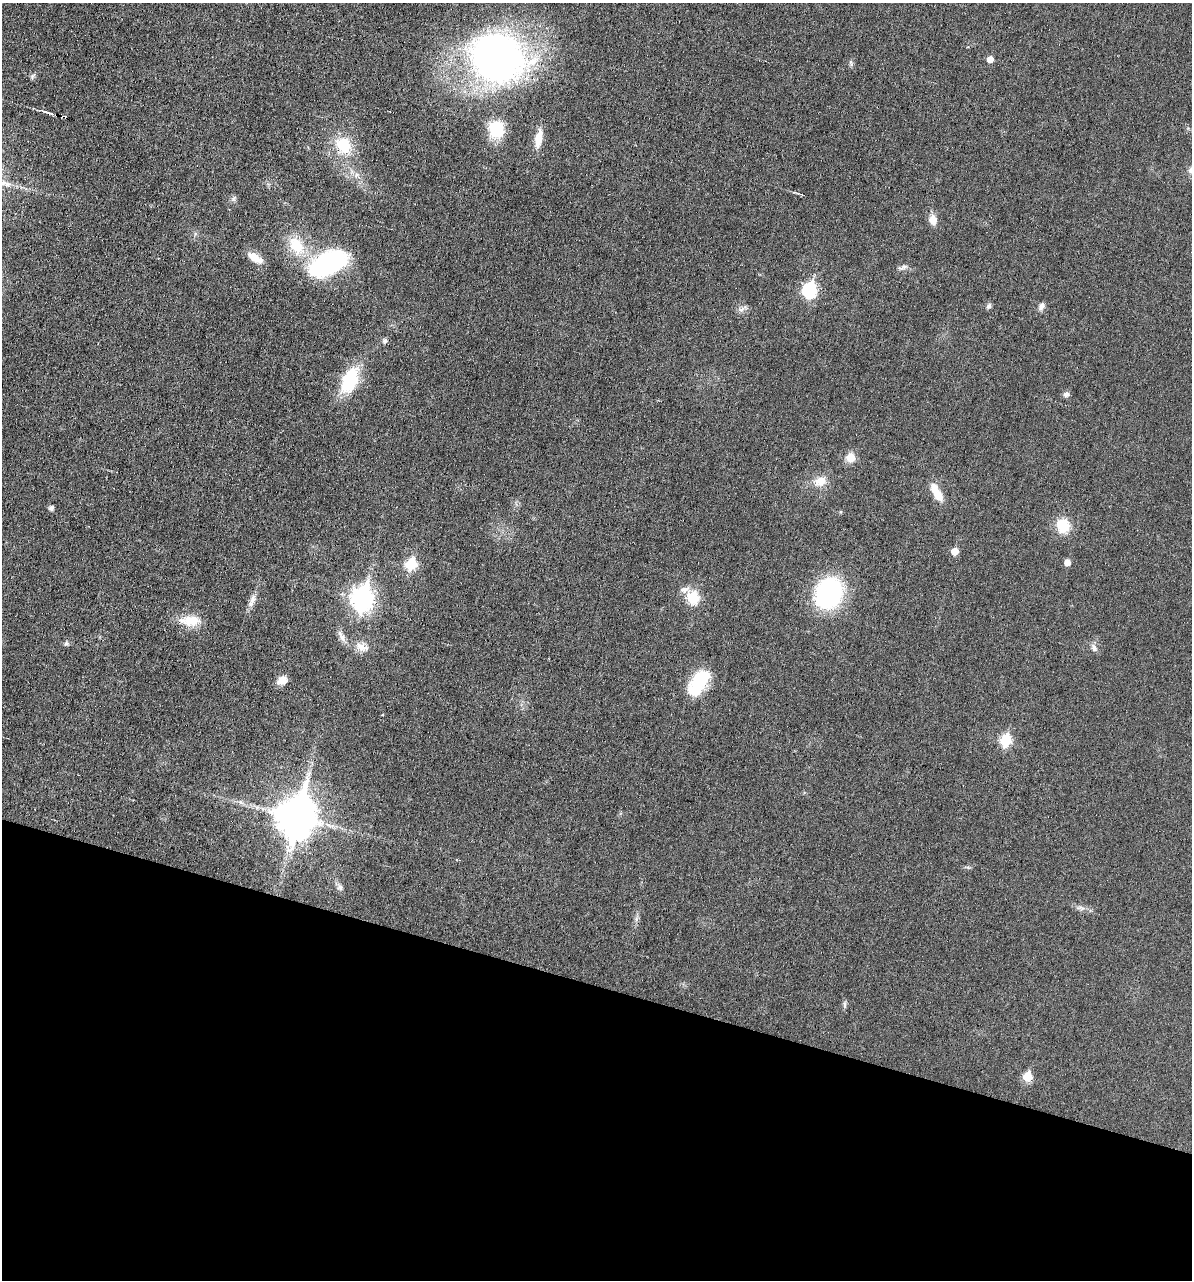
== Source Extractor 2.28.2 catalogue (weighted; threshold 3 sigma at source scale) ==
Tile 15 of 4 x 4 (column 3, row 4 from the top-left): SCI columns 2504-3693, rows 2-1279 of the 5132 x 5115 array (HDU 1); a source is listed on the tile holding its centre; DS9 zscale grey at full resolution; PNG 1194 x 1282 px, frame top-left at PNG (2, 3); no overlay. Shown black and unused: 23% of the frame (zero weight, under 3 of 6 exposures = <1% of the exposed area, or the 3 px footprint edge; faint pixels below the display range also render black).
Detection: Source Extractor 2.28.2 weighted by HDU 2 'WHT'; one run over the whole footprint, this tile lists its part. Background 0.0195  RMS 0.0036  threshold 0.0145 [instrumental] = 3 sigma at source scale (4.09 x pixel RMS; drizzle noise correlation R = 1.36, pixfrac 0.8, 0.05/0.05 arcsec/px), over >= 5 px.
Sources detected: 48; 1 cosmic-ray / hot-pixel residue — not listed; the other 47 listed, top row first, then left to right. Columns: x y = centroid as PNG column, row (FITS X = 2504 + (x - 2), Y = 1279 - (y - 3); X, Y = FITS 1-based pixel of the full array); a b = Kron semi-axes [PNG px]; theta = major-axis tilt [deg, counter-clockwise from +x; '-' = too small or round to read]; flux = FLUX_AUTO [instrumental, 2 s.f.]
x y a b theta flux
498 57 58 49 -30 150
990 59 5 5 - 3.2
851 63 10 3 -79 0.5
32 76 7 4 70 0.63
49 113 16 4 -18 1.3
496 129 17 15 -72 13
539 138 23 8 79 4.7
343 145 21 17 -48 11
233 199 6 6 - 0.76
933 220 11 8 -82 3.3
296 245 28 18 -56 11
255 258 20 8 -33 3.9
328 263 45 25 28 38
903 267 15 4 19 0.98
810 290 8 7 - 48
989 306 8 6 58 0.75
1041 306 10 7 63 1.5
742 309 10 5 26 1.1
385 340 7 6 - 0.8
350 380 24 14 68 20
1066 394 6 6 - 1.3
851 457 10 9 - 4.2
820 481 17 12 19 4.3
936 492 26 9 -62 5
51 508 7 5 41 0.7
840 512 4 4 - 0.39
1063 526 14 13 - 8.5
954 551 5 5 - 4.5
1067 562 5 5 - 3
411 564 6 6 - 21
684 589 15 8 11 2
828 593 26 22 68 50
693 598 7 6 - 19
362 599 10 8 79 190
252 601 18 7 68 2.2
190 621 29 12 -1 6.6
342 638 18 6 -58 2
66 643 7 5 1 0.72
362 647 19 9 -21 3.5
1094 648 10 7 -74 1.3
282 680 10 8 24 3.7
699 683 33 16 55 15
1005 740 7 6 - 21
296 817 14 11 75 960
340 887 7 6 - 0.95
845 1004 8 4 -82 0.71
1027 1076 6 6 - 10